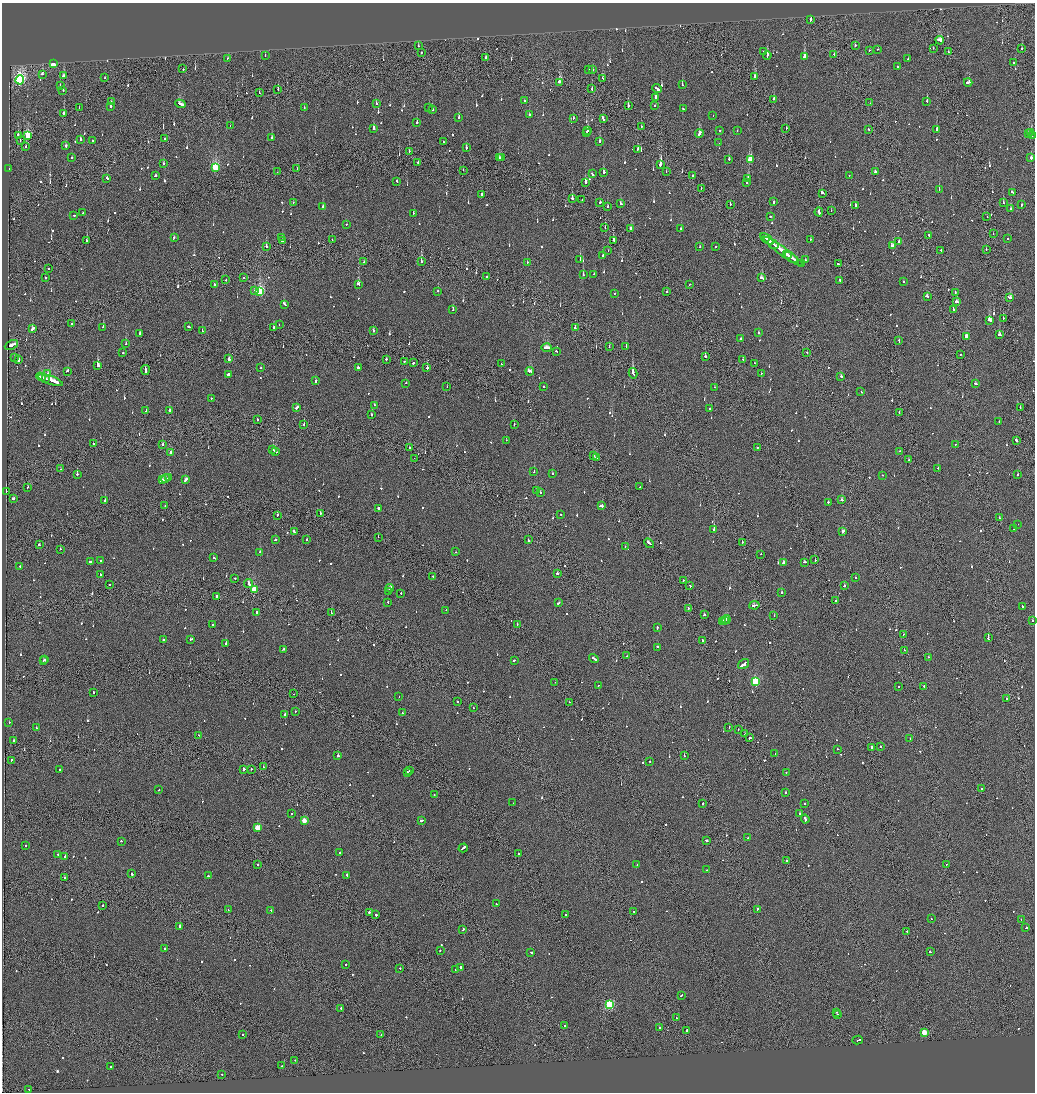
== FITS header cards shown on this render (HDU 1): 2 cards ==
NAXIS1  =                 2065
NAXIS2  =                 2180

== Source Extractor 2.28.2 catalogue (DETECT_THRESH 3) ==
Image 2065 x 2180 px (HDU 1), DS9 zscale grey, zoomed out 1/2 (1 PNG px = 2 x 2 image px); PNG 1037 x 1094 px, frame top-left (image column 1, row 2179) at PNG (2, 3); each listed source drawn as its Kron ellipse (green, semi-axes under 4 px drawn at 4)
Background -0.117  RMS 0.067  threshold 0.201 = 3 sigma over >= 5 px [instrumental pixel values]
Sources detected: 1063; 38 cannot appear on this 1/2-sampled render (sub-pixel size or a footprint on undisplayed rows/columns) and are neither listed nor drawn; of the other 1025, the 500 brightest by FLUX_AUTO listed and drawn (525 fainter detections omitted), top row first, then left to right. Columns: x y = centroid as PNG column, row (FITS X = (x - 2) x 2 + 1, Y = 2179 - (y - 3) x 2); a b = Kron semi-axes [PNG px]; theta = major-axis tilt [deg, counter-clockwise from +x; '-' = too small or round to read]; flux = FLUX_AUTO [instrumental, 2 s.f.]
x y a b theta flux
810 20 2 2 - 110
940 40 4 2 - 270
855 45 2 1 - 80
418 46 2 2 - 81
933 48 2 1 - 81
1021 48 3 2 - 120
877 49 2 2 - 120
869 50 2 1 - 67
763 51 2 1 - 75
421 52 2 2 - 90
948 52 2 2 - 68
834 54 2 2 - 74
767 55 4 2 - 220
265 56 2 2 - 180
804 56 3 2 - 1600
486 57 3 1 - 220
228 58 2 2 - 69
908 59 4 2 - 290
1014 63 2 1 - 310
53 64 3 2 - 1400
898 67 2 2 - 130
183 69 2 2 - 97
589 69 2 2 - 100
592 70 2 2 - 130
42 74 3 2 - 120
63 76 2 2 - 110
755 77 3 2 - 520
105 78 2 2 - 77
603 79 4 2 - 210
20 80 4 3 - 2900
560 82 4 2 - 300
968 82 4 2 - 200
60 85 2 2 - 87
682 85 2 2 - 310
592 88 3 1 - 160
278 89 2 1 - 220
657 89 5 2 - 730
63 90 2 2 - 130
259 93 3 2 - 110
655 97 4 2 - 270
774 99 2 1 - 270
524 101 3 2 - 120
927 101 2 2 - 110
111 102 2 2 - 90
376 103 2 2 - 92
870 103 2 1 - 72
180 104 5 2 - 310
655 105 2 2 - 80
110 106 2 2 - 450
628 106 2 2 - 580
429 107 2 2 - 130
79 108 2 1 - 70
304 108 2 2 - 67
432 109 2 2 - 550
683 109 2 2 - 93
64 113 2 2 - 770
529 115 2 2 - 160
713 115 2 2 - 80
459 117 3 2 - 75
573 118 2 2 - 90
603 119 4 2 - 350
417 122 2 2 - 290
230 125 2 1 - 120
641 127 2 1 - 98
374 128 3 2 - 380
786 128 2 2 - 260
869 129 2 2 - 150
936 130 3 2 - 140
588 131 2 2 - 320
720 131 2 2 - 120
737 131 2 2 - 69
587 133 2 1 - 170
1029 133 2 2 - 99
1031 133 2 1 - 430
699 134 4 2 - 300
18 135 2 1 - 420
28 135 4 3 - 610
1032 136 2 1 - 85
271 137 2 2 - 120
164 138 2 1 - 120
20 140 2 1 - 480
80 140 2 2 - 170
93 140 2 2 - 140
599 141 2 2 - 200
443 142 2 2 - 68
719 143 2 1 - 78
25 146 2 1 - 170
65 146 2 2 - 260
466 148 2 1 - 460
637 150 3 2 - 140
409 151 2 1 - 410
72 157 2 2 - 160
502 157 2 1 - 110
499 158 2 2 - 290
1031 158 2 2 - 470
729 159 2 2 - 290
750 159 3 2 - 990
418 162 2 2 - 350
164 163 2 2 - 68
660 164 3 2 - 1200
215 168 4 3 - 1200
9 169 2 2 - 330
297 169 2 1 - 93
463 170 2 2 - 99
666 171 2 2 - 73
277 172 2 2 - 75
875 172 2 2 - 250
603 173 3 2 - 150
592 174 4 2 - 210
155 175 2 2 - 170
849 175 2 1 - 90
692 176 2 1 - 200
107 178 3 2 - 120
748 178 3 2 - 760
397 181 2 2 - 99
585 182 2 2 - 490
747 182 2 2 - 180
701 188 2 1 - 68
939 190 2 2 - 94
1012 192 3 2 - 120
822 193 3 2 - 130
482 194 2 2 - 110
572 199 2 2 - 490
582 199 2 1 - 76
600 202 2 2 - 1000
774 202 2 2 - 120
293 203 2 2 - 79
1003 203 2 2 - 100
621 204 3 2 - 240
730 204 3 1 - 200
855 205 2 2 - 180
1022 205 2 2 - 94
322 206 2 2 - 84
607 207 2 2 - 240
1011 209 2 2 - 71
831 210 2 1 - 72
819 212 4 2 - 360
83 213 2 2 - 100
413 213 2 2 - 78
74 215 2 2 - 91
770 216 2 2 - 170
987 217 2 1 - 77
346 224 2 2 - 100
605 228 2 1 - 89
631 228 3 2 - 91
681 229 2 2 - 120
993 234 2 1 - 82
929 235 2 1 - 210
282 237 2 2 - 68
174 238 2 2 - 78
767 239 8 2 -39 980
1007 239 2 2 - 100
87 240 3 2 - 100
332 240 2 1 - 130
613 240 2 2 - 530
810 240 2 2 - 240
283 241 4 2 - 210
899 241 2 2 - 84
773 244 6 2 -37 580
892 245 4 2 - 310
266 246 2 2 - 250
716 246 2 2 - 78
699 247 2 2 - 150
941 250 2 2 - 190
986 250 2 2 - 370
608 251 2 2 - 130
783 251 25 2 -35 1600
788 255 2 1 - 170
602 256 3 2 - 130
791 257 8 2 -33 670
580 259 2 2 - 390
805 260 2 2 - 110
421 261 2 2 - 280
364 262 2 2 - 140
527 262 2 2 - 120
801 264 2 2 - 150
838 264 2 2 - 110
48 269 2 2 - 90
594 274 2 2 - 240
583 275 2 2 - 330
45 277 2 2 - 78
487 277 2 2 - 68
244 278 2 2 - 110
762 278 3 2 - 200
226 280 2 2 - 95
839 280 2 2 - 80
903 282 2 2 - 110
359 284 3 2 - 420
690 284 2 1 - 790
214 285 2 2 - 190
254 291 2 2 - 92
260 291 4 3 - 1800
438 291 2 2 - 100
667 292 2 2 - 100
614 293 2 1 - 120
955 293 2 2 - 170
927 296 3 2 - 140
1010 298 3 2 - 200
956 302 3 2 - 290
284 304 4 2 - 260
453 309 2 2 - 81
953 310 2 2 - 250
1003 318 2 1 - 230
990 320 4 2 - 590
72 323 2 2 - 100
279 324 2 2 - 77
103 327 2 2 - 220
189 327 3 2 - 160
273 327 3 2 - 160
575 328 2 2 - 120
33 329 4 2 - 320
202 331 2 1 - 81
373 331 2 2 - 240
140 333 3 2 - 110
759 333 2 2 - 190
1000 335 3 2 - 200
966 336 3 2 - 220
741 338 3 2 - 280
899 341 3 2 - 120
126 344 2 2 - 460
11 345 7 2 26 540
609 346 2 2 - 67
626 346 2 2 - 220
547 348 5 2 - 320
556 351 2 2 - 100
123 353 2 2 - 77
807 353 2 2 - 100
960 354 2 2 - 120
705 356 2 2 - 430
15 357 3 2 - 260
229 359 3 2 - 1400
386 359 2 2 - 210
743 359 2 2 - 91
19 360 2 2 - 630
404 361 2 2 - 150
413 363 2 2 - 100
755 363 2 2 - 100
501 364 2 1 - 100
98 365 2 2 - 920
261 368 2 2 - 82
358 368 2 2 - 820
427 368 2 2 - 610
145 370 5 1 - 340
67 371 3 2 - 94
530 371 4 2 - 330
48 373 2 2 - 74
633 373 5 2 - 2800
761 373 2 2 - 87
229 374 2 2 - 1600
841 376 2 2 - 100
41 377 5 2 - 420
45 378 3 1 - 250
50 380 13 2 -19 1300
315 381 3 2 - 150
406 383 2 2 - 110
976 384 3 2 - 210
543 386 2 2 - 140
447 387 2 1 - 69
714 387 2 2 - 130
861 392 2 2 - 100
211 398 2 2 - 120
374 405 2 2 - 160
297 407 3 2 - 260
1020 408 2 1 - 110
710 409 2 2 - 130
146 410 4 2 - 550
170 410 2 2 - 150
899 412 2 2 - 79
371 415 2 2 - 90
257 419 2 2 - 100
999 422 2 2 - 280
304 424 2 2 - 150
514 424 2 2 - 69
506 440 2 2 - 120
1016 440 4 2 - 220
93 444 2 2 - 100
162 444 2 2 - 140
955 444 2 2 - 76
757 447 2 2 - 190
409 448 3 1 - 120
273 450 2 2 - 260
899 451 2 1 - 84
276 452 3 2 - 220
170 453 3 2 - 1100
593 456 2 2 - 340
596 457 2 2 - 1100
414 458 2 1 - 98
909 460 2 2 - 110
938 468 2 2 - 140
61 469 2 1 - 140
534 472 2 2 - 120
77 474 2 2 - 130
552 474 2 2 - 82
882 475 2 1 - 100
1017 475 2 2 - 730
169 477 3 2 - 220
166 479 4 2 - 350
162 480 3 2 - 180
185 480 4 2 - 470
28 487 2 2 - 74
640 487 2 2 - 140
6 491 2 2 - 70
536 491 2 2 - 81
540 492 2 2 - 96
13 499 3 2 - 130
842 500 3 2 - 180
105 501 2 2 - 520
828 502 2 2 - 130
165 506 2 1 - 69
601 506 4 2 - 210
378 508 3 2 - 190
320 514 3 1 - 100
277 515 2 2 - 130
561 515 2 2 - 100
999 518 2 1 - 100
1018 524 2 1 - 68
1014 529 2 2 - 72
714 530 2 2 - 410
843 531 3 2 - 74
294 532 4 2 - 200
378 537 2 1 - 130
307 539 2 2 - 75
275 540 2 2 - 240
528 540 4 2 - 190
742 542 2 1 - 120
649 543 5 2 - 270
39 545 2 2 - 100
625 547 2 2 - 74
60 549 2 2 - 110
260 552 3 2 - 640
456 552 2 2 - 84
761 554 2 2 - 140
214 558 2 2 - 120
815 560 2 1 - 190
100 561 2 2 - 76
90 562 2 2 - 640
784 562 3 2 - 280
804 562 3 2 - 220
20 566 2 2 - 85
557 573 2 2 - 140
101 575 2 2 - 200
433 576 2 2 - 170
855 577 2 2 - 79
235 578 2 2 - 93
683 580 2 1 - 96
249 583 4 2 - 560
110 585 2 2 - 99
689 585 3 2 - 190
844 586 2 2 - 95
390 588 4 2 - 450
254 590 3 3 - 590
388 591 2 2 - 130
781 592 2 2 - 160
401 593 2 2 - 100
216 596 2 2 - 200
836 600 2 1 - 310
388 602 2 2 - 92
558 603 3 2 - 120
754 605 5 2 - 360
1022 606 2 2 - 110
688 608 2 1 - 330
446 610 2 2 - 68
257 612 2 2 - 280
331 613 2 2 - 110
704 615 2 2 - 110
774 616 2 2 - 160
726 620 4 2 - 590
723 621 2 2 - 280
724 621 2 2 - 210
1032 621 3 2 - 200
517 624 2 2 - 76
212 625 2 1 - 69
657 628 3 2 - 170
903 634 2 1 - 90
988 638 2 2 - 590
190 639 3 2 - 160
163 640 2 2 - 75
702 640 2 1 - 260
226 644 2 2 - 1100
657 647 2 2 - 200
283 649 2 1 - 280
904 650 2 1 - 110
627 656 2 2 - 77
928 657 2 2 - 67
594 658 5 2 - 310
45 660 2 2 - 200
514 660 3 2 - 180
43 661 2 1 - 140
743 664 6 2 34 1200
755 681 3 3 - 1000
555 682 2 1 - 120
598 685 2 2 - 150
898 686 2 2 - 96
924 686 2 2 - 500
93 692 2 2 - 100
293 694 2 1 - 94
399 696 2 1 - 230
1006 698 2 2 - 170
458 702 2 2 - 69
569 702 2 2 - 150
473 708 2 1 - 73
295 711 2 2 - 89
402 713 2 2 - 72
284 714 3 2 - 170
9 723 2 2 - 82
729 727 2 2 - 91
36 728 2 2 - 120
738 729 2 1 - 70
745 734 2 1 - 81
198 735 2 2 - 73
750 738 3 2 - 160
910 738 2 1 - 110
14 740 2 2 - 210
880 746 2 2 - 110
872 747 3 2 - 780
838 749 2 2 - 89
775 753 2 1 - 70
338 756 2 2 - 380
684 756 2 1 - 88
11 760 2 2 - 390
650 762 2 2 - 71
263 767 2 2 - 77
60 769 2 1 - 72
244 769 2 2 - 620
251 769 2 1 - 72
409 771 2 1 - 70
407 772 2 2 - 1000
786 772 2 1 - 240
981 788 2 2 - 170
159 790 2 1 - 240
785 792 2 2 - 250
434 794 2 2 - 75
513 803 2 1 - 300
703 804 2 2 - 430
805 804 2 2 - 300
292 813 2 2 - 83
800 814 2 2 - 370
805 819 4 2 - 350
304 821 3 2 - 290
422 821 4 2 - 250
258 828 3 3 - 520
747 838 2 2 - 96
706 840 2 2 - 140
121 841 2 2 - 69
25 846 2 2 - 150
463 848 4 2 - 370
340 852 2 2 - 140
58 854 2 2 - 110
519 854 2 2 - 480
65 856 2 2 - 1100
786 860 2 2 - 180
946 864 2 1 - 71
258 865 2 2 - 84
637 865 2 2 - 81
706 870 2 2 - 80
131 874 2 2 - 190
347 875 2 2 - 150
208 876 2 2 - 140
64 877 2 2 - 170
496 903 2 2 - 100
103 905 2 2 - 120
228 909 2 1 - 130
757 909 3 2 - 240
271 910 2 2 - 160
634 911 2 1 - 170
369 912 2 2 - 630
376 915 2 2 - 320
565 915 2 2 - 99
931 919 2 2 - 78
1021 919 2 1 - 150
180 927 3 2 - 590
1026 928 3 2 - 120
463 930 3 2 - 130
907 931 3 1 - 170
164 949 2 2 - 120
440 950 2 2 - 91
531 952 2 2 - 260
930 952 2 2 - 280
346 964 2 2 - 95
461 967 2 2 - 220
400 968 2 2 - 89
455 969 2 2 - 170
681 995 3 2 - 180
609 1004 3 3 - 1400
341 1008 2 2 - 110
836 1012 2 2 - 76
837 1014 2 2 - 150
676 1018 2 2 - 160
564 1025 2 2 - 72
659 1027 2 2 - 95
686 1031 3 2 - 250
924 1032 3 3 - 270
243 1034 2 2 - 110
381 1035 2 2 - 88
858 1040 5 2 - 680
295 1060 2 1 - 120
281 1066 2 2 - 84
110 1067 2 2 - 68
222 1074 2 2 - 120
28 1089 2 1 - 120
At the frame edge (FLAGS 8, measured only in part): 1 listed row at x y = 1032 621
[525 fainter detections neither listed nor drawn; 38 sub-pixel or undisplayed-footprint detections neither listed nor drawn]